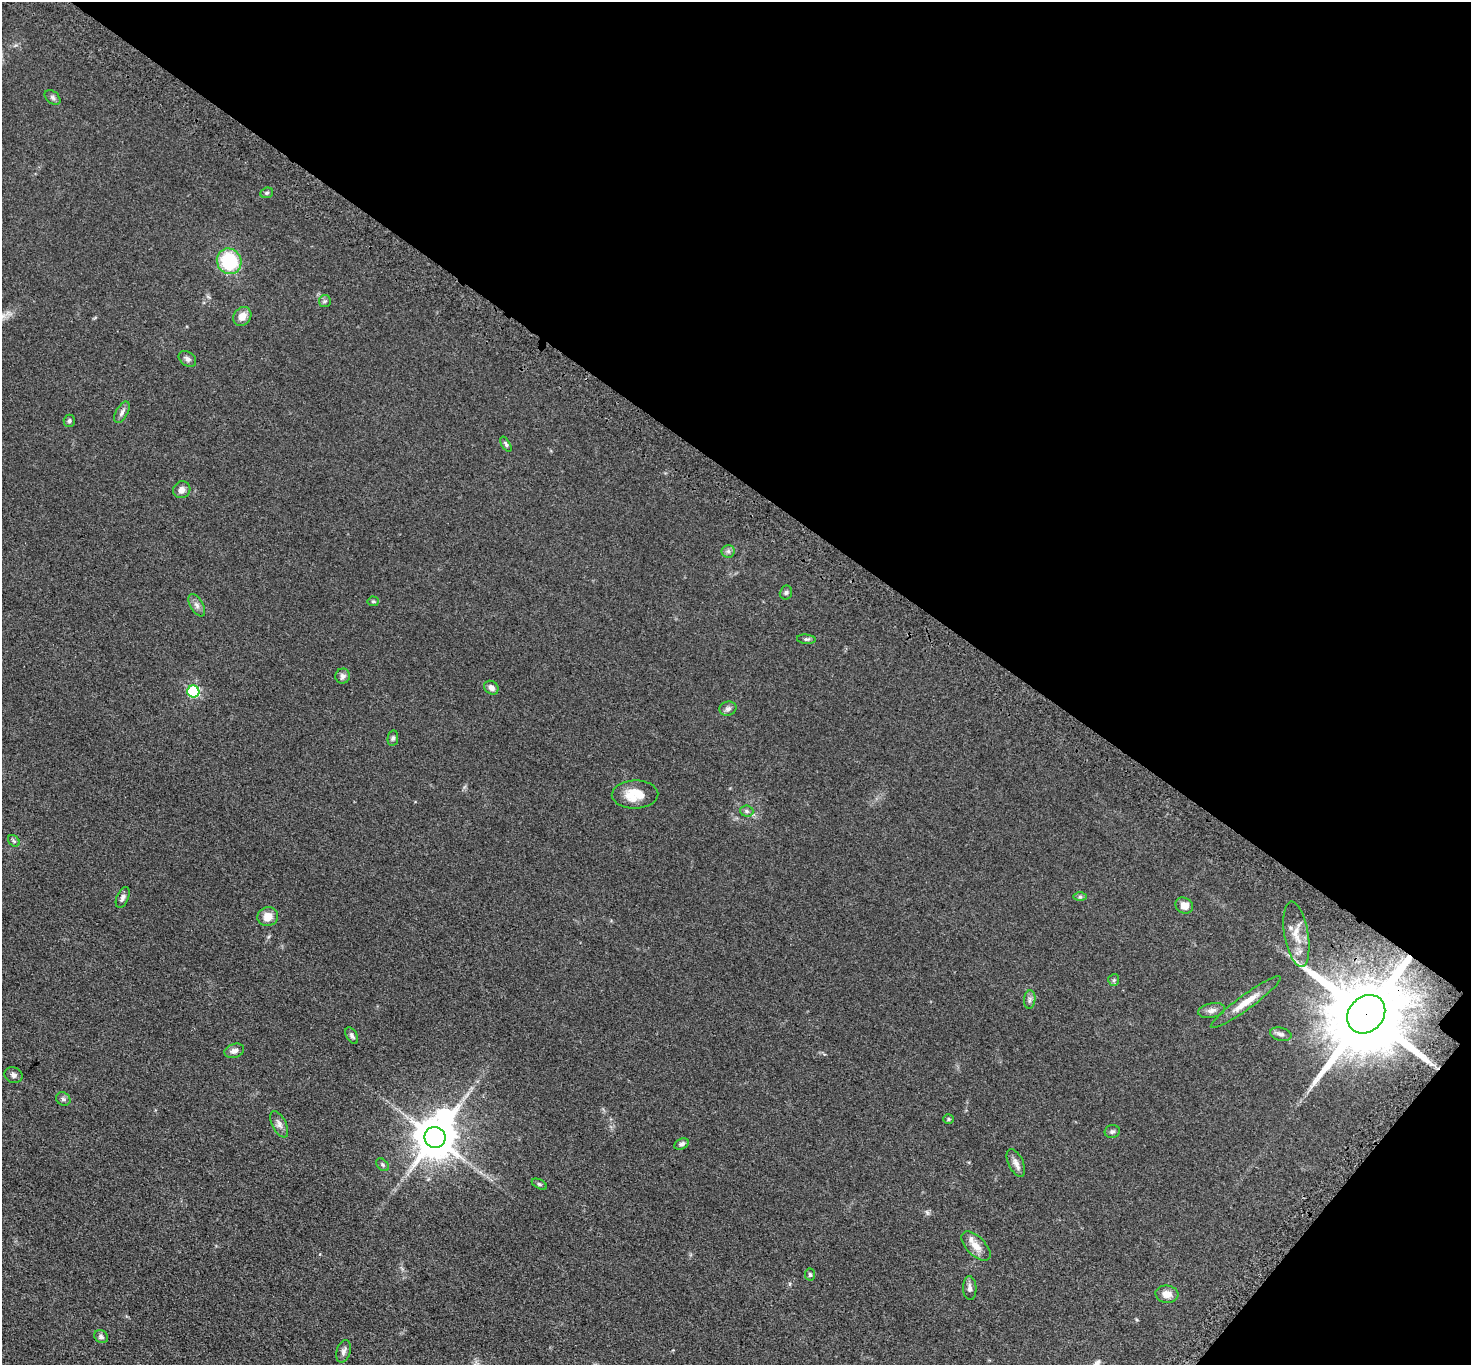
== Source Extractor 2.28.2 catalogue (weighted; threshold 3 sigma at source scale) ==
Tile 8 of 4 x 4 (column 4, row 2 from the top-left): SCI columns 4474-5942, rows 3082-4444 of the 6011 x 6022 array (HDU 1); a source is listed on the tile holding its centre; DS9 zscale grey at full resolution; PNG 1473 x 1367 px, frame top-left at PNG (2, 2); each listed source drawn as its Kron ellipse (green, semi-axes under 4 px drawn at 4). Shown black and unused: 37% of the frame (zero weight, under 3 of 5 exposures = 4% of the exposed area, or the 3 px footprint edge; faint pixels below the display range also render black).
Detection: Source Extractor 2.28.2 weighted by HDU 2 'WHT'; one run over the whole footprint, this tile lists its part. Background 0.0471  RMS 0.0071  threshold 0.0319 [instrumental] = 3 sigma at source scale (4.5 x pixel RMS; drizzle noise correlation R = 1.50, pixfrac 1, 0.05/0.05 arcsec/px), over >= 5 px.
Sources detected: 54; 1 inside a brighter object's white glare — neither listed nor drawn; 1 inside a brighter listed object's ellipse — not listed separately; the other 52 listed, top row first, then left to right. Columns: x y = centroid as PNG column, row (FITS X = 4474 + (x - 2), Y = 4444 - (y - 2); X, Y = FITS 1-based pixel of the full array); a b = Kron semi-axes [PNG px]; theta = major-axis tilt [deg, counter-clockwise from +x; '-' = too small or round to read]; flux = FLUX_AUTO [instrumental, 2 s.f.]
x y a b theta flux
53 97 9 6 -40 1.6
267 193 6 5 - 1.1
229 261 13 12 - 40
325 301 6 6 - 1.4
242 316 10 8 54 5.7
187 359 10 7 -36 2.2
122 412 12 6 60 2.6
69 421 6 5 - 1.2
506 444 8 4 -60 1.2
182 490 9 8 - 3.6
728 551 6 6 - 1.7
786 593 7 6 - 1.4
373 601 5 5 - 0.91
197 605 12 6 -60 2.9
806 639 9 4 -6 1.4
343 676 7 7 - 2.1
491 688 8 6 -40 3.1
193 691 6 6 - 64
728 709 8 7 - 2.2
393 738 8 5 80 1.3
635 794 23 14 2 15
747 811 6 5 - 1.6
14 841 6 5 - 1.2
123 897 11 6 67 2.4
1080 897 6 4 0 1.1
1184 906 9 7 -28 5
268 917 10 9 - 7
1296 934 33 12 -80 12
1114 980 6 5 - 1.1
1030 1000 9 5 84 1.9
1246 1002 43 7 36 11
1212 1010 14 7 11 3.3
1366 1014 21 17 48 11000
1281 1034 11 6 -12 2.5
352 1036 9 5 -60 1.7
234 1051 10 7 18 3.2
14 1075 9 8 - 2.3
63 1099 7 6 - 1.6
948 1119 5 4 - 0.83
279 1124 14 7 -63 3.2
1112 1132 7 6 - 1.7
435 1137 11 10 - 2300
681 1144 8 5 25 1.9
1016 1163 15 7 -64 3.6
382 1165 7 5 -43 1.3
539 1184 8 4 -27 1.1
976 1246 18 9 -45 7.1
810 1275 6 5 - 1.3
970 1288 12 6 -87 2.8
1167 1294 11 8 -6 5.9
101 1337 7 6 - 1.9
344 1351 11 7 73 2.4
Overlapping masked pixels (flux is a lower limit): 1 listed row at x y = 1366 1014